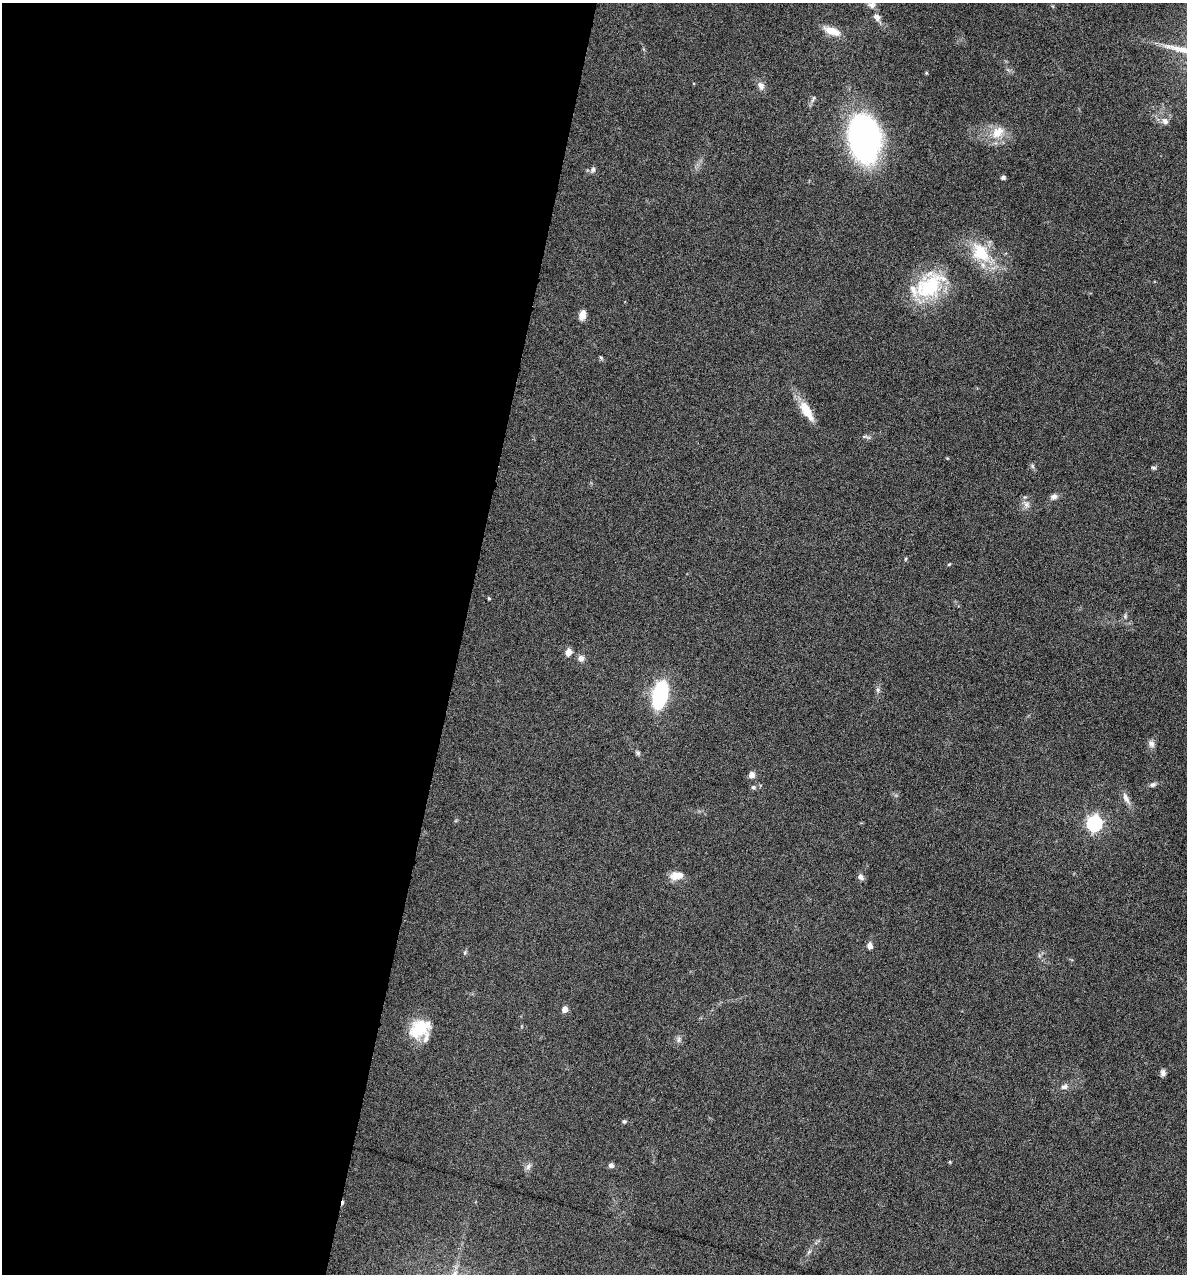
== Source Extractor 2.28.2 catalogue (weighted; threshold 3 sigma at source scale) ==
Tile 5 of 4 x 4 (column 1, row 2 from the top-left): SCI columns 122-1306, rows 2543-3814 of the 5105 x 5085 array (HDU 1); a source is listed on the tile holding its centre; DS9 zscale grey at full resolution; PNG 1189 x 1276 px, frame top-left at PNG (2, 3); no overlay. Shown black and unused: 39% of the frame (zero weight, under 4 of 8 exposures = <1% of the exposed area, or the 3 px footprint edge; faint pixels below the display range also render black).
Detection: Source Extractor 2.28.2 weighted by HDU 2 'WHT'; one run over the whole footprint, this tile lists its part. Background 0.189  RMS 0.0062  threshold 0.0253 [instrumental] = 3 sigma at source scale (4.09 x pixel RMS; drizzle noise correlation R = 1.36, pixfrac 0.8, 0.05/0.05 arcsec/px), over >= 5 px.
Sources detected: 49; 1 cosmic-ray / hot-pixel residue — not listed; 1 inside a brighter listed object's ellipse — not listed separately; the other 47 listed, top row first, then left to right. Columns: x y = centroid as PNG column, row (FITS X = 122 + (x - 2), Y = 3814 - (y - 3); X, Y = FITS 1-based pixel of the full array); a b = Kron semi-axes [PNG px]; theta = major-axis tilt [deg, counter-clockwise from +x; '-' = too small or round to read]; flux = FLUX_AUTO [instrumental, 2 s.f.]
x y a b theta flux
872 5 11 9 -16 2.7
877 17 11 8 -45 3.1
832 31 22 9 -21 8
926 73 4 3 - 0.62
761 86 11 8 -70 2.8
1165 121 10 8 -46 2.9
998 132 21 14 40 11
864 139 37 24 -83 210
593 170 8 7 - 1.6
1003 177 5 5 - 1.5
980 252 32 22 -52 25
929 286 41 27 40 42
582 315 11 7 78 4.5
807 411 29 11 -59 11
868 437 11 4 -29 1.1
1032 466 7 4 -89 1
1154 468 7 5 -1 1
1054 496 9 7 28 2.3
1027 504 9 8 - 2.9
905 559 5 3 - 0.58
949 564 5 3 - 0.53
489 598 4 3 - 0.66
1125 616 6 6 - 1
568 652 8 6 62 4.1
581 658 8 8 - 2.6
878 690 7 5 48 1.2
660 695 23 12 76 53
1151 744 10 8 -60 2.4
638 753 7 5 -27 1.1
752 775 7 7 - 2.8
1153 784 9 6 24 1.7
753 787 6 5 - 1.2
1126 798 18 7 -64 3.7
1094 823 7 6 - 140
676 875 15 9 7 7.3
860 877 8 6 -43 2.3
870 946 7 6 - 2.7
565 1009 5 5 - 4.7
420 1029 22 20 27 20
678 1040 10 4 89 1.5
1163 1073 8 6 85 2
1064 1087 10 7 16 2.4
624 1121 5 4 - 0.9
950 1162 5 4 - 0.52
611 1165 7 5 1 1.7
528 1166 10 6 52 2.1
809 1252 8 4 37 1.1